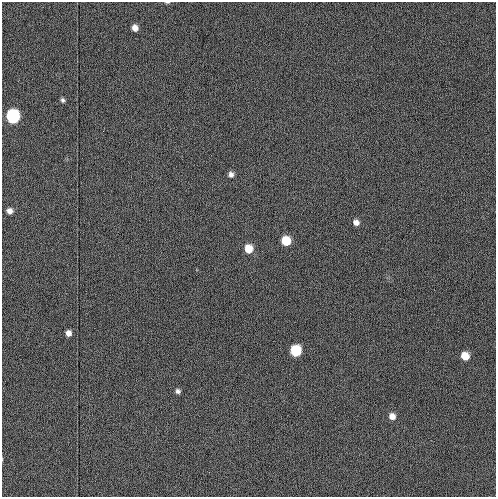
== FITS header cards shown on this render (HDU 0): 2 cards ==
NAXIS1  =                  494
NAXIS2  =                  495

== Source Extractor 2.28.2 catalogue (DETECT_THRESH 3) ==
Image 494 x 495 px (HDU 0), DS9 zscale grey, 1 PNG px = 1 image px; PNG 498 x 499 px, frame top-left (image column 1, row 495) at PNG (2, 2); no overlay
Background 1010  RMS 15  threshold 43.7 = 3 sigma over >= 5 px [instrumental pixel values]
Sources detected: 14; all 14 listed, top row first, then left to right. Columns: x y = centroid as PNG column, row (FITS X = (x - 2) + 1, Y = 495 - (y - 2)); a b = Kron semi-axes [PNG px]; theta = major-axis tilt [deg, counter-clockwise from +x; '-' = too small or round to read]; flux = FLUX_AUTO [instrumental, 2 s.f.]
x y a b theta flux
167 2 7 3 0 1200
135 28 6 5 - 6600
62 100 5 4 - 2200
13 116 7 7 - 170000
231 174 6 6 - 3900
10 211 6 5 - 5600
356 222 6 6 - 5500
286 241 6 6 - 29000
248 249 7 6 - 19000
68 333 5 5 - 5600
296 351 7 7 - 59000
465 356 6 6 - 17000
178 391 5 5 - 2900
392 416 7 6 - 7000
At the frame edge (FLAGS 8, measured only in part): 1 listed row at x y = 167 2